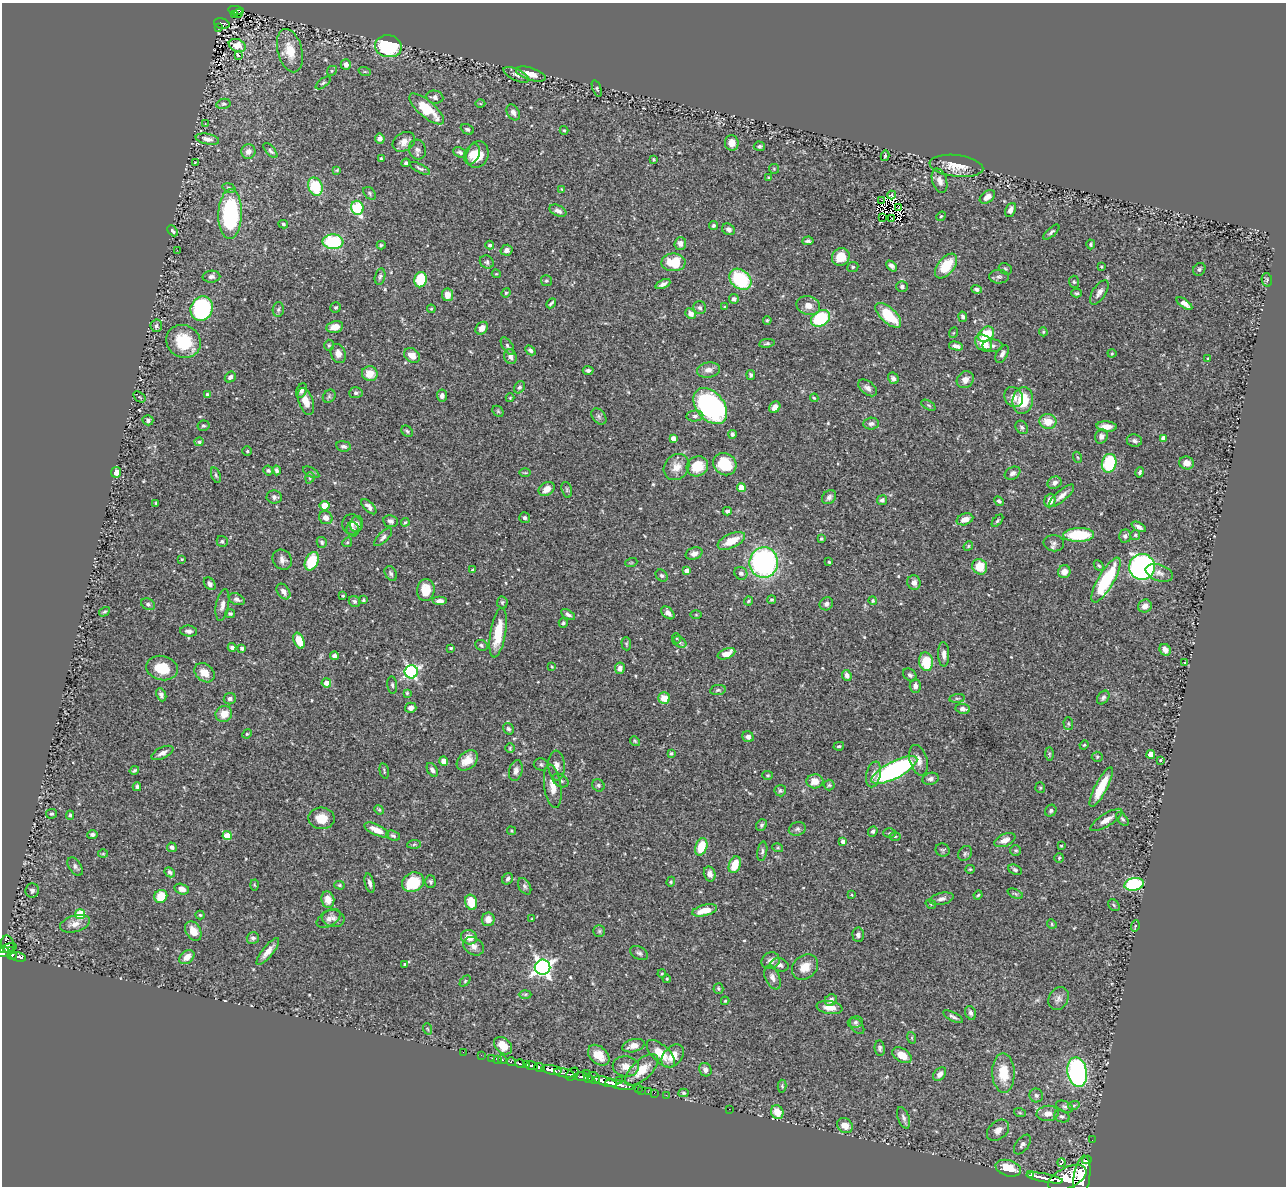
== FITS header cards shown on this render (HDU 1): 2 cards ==
NAXIS1  =                 1284
NAXIS2  =                 1184

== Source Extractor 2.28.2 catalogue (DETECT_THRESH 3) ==
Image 1284 x 1184 px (HDU 1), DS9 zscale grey, 1 PNG px = 1 image px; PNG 1288 x 1188 px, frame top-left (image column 1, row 1184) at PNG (2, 3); each listed source drawn as its Kron ellipse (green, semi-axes under 4 px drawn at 4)
Background 0.878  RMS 0.024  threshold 0.0712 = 3 sigma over >= 5 px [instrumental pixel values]
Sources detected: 549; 3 with non-positive FLUX_AUTO (blend fragments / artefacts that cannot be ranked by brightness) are neither listed nor drawn; of the other 546, the 500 brightest by FLUX_AUTO listed and drawn (46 fainter detections omitted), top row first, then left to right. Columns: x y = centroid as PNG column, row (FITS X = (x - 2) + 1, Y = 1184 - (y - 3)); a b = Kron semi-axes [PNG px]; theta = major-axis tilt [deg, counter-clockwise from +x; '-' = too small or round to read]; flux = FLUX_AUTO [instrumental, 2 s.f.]
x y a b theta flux
236 10 8 4 -6 100
238 13 5 2 - 25
234 15 3 2 - 22
222 23 8 5 -15 170
219 28 3 2 - 24
237 45 9 6 -23 16
388 46 13 11 -10 150
290 51 22 12 -75 36
238 56 4 3 - 13
346 64 5 5 - 6.4
332 71 5 4 - 2.1
365 72 6 4 -19 2.2
531 74 15 6 -18 16
516 75 14 5 -26 6.4
323 83 9 4 39 2.8
597 88 9 4 -70 2.7
435 97 8 6 -9 6
223 104 7 5 13 2.9
480 104 5 3 - 1.7
427 109 22 8 -40 53
513 112 8 6 -59 6.8
205 124 3 3 - 1.7
467 129 7 5 -26 3
564 130 4 4 - 1.9
380 138 5 5 - 9.3
207 139 12 5 -11 7.9
404 142 12 9 31 13
732 143 8 7 - 11
759 146 5 5 - 2.8
417 150 10 8 -77 6.2
248 151 7 7 - 7.4
270 151 9 4 -48 3.9
460 152 7 5 -21 3.9
472 154 11 7 67 15
477 154 14 11 72 33
885 156 5 3 - 1.9
381 159 3 3 - 1.8
653 159 3 2 - 1.6
195 162 3 2 - 1.7
406 163 4 4 - 2.8
956 166 27 11 -7 29
420 168 11 4 -27 3.6
774 169 5 5 - 1.9
337 170 3 3 - 1.7
768 177 4 3 - 1.8
940 181 12 7 -72 11
315 187 9 7 -67 62
229 188 7 4 -17 2.9
562 189 4 3 - 1.6
370 193 7 5 -45 2.8
892 195 4 3 - 2.8
987 197 8 5 36 10
881 200 3 2 - 2
357 208 7 6 - 110
899 208 3 2 - 1.9
1010 210 7 5 65 8.3
558 211 9 5 -25 6.9
230 214 25 12 88 210
941 216 5 4 - 1.7
883 217 2 2 - 3.4
891 218 2 2 - 2.1
283 224 5 3 - 2.1
713 226 5 4 - 2.7
728 229 7 5 -29 5.4
173 231 6 3 -46 3.5
1051 232 10 4 42 3.6
808 241 5 4 - 3.5
333 242 10 7 -4 110
680 243 6 6 - 7.1
1091 244 5 4 - 2.5
381 245 4 4 - 2.5
490 245 4 4 - 3.8
177 250 3 2 - 5.2
507 250 6 5 - 5.3
841 257 9 8 - 28
487 262 7 6 - 3.7
673 262 12 9 2 47
891 266 6 4 -46 4.8
946 266 14 8 51 46
853 267 6 5 - 2.5
1101 267 3 3 - 1.6
1005 269 7 5 -24 2.7
1199 269 7 5 54 3.4
496 274 4 4 - 1.7
380 276 8 5 75 3.4
211 277 9 6 3 5.5
999 277 10 7 0 5.3
740 279 12 9 -40 100
420 280 8 6 76 61
1267 280 7 5 -78 2.6
546 281 5 5 - 2.7
1074 282 6 5 - 2.7
663 284 8 4 24 5.6
902 286 6 5 - 3.8
977 289 5 4 - 4.2
1099 292 14 6 58 8.4
506 293 5 4 - 2.2
1077 293 5 4 - 2.6
447 295 6 5 - 18
734 299 5 5 - 6.2
551 303 5 2 - 3.2
1184 304 9 4 -36 8.4
808 306 12 9 -16 14
336 307 5 5 - 2.7
725 307 3 3 - 1.9
700 308 6 6 - 4.4
202 309 12 11 - 170
278 309 7 5 86 3.5
431 309 4 4 - 1.7
691 313 5 5 - 10
888 315 16 7 -44 55
963 317 5 4 - 3.9
821 318 10 7 32 91
767 320 4 3 - 1.9
156 326 6 6 - 4.4
335 327 8 5 11 16
482 328 7 5 49 8.1
1043 332 4 3 - 2.1
953 333 5 3 - 1.7
986 334 9 6 37 47
183 341 18 16 -34 60
767 343 8 4 9 2.7
983 343 9 7 -43 32
329 345 5 4 - 2.3
507 346 10 5 -59 3.8
956 346 7 4 -13 6.9
993 346 10 6 0 5.6
530 350 6 4 -43 3.8
338 353 10 7 -70 11
1112 353 4 4 - 1.7
1002 354 9 5 61 5.9
412 355 9 6 -36 15
510 357 7 6 - 6.6
1208 359 4 3 - 2.2
588 370 5 3 - 3.8
708 370 12 7 8 9.8
370 374 8 7 - 20
751 375 5 3 - 2.9
230 377 6 5 - 5
893 378 6 5 - 5.2
965 380 9 8 - 8.9
520 387 6 5 - 3.8
868 388 11 6 -38 7.5
302 391 8 5 66 5
356 393 6 5 - 4
208 395 4 3 - 4.7
329 396 7 5 47 3.1
442 396 6 5 - 5.6
139 397 7 4 -36 2.4
1014 397 10 9 - 12
510 398 4 4 - 1.7
814 398 4 3 - 1.6
1023 400 13 10 82 47
306 401 14 7 -69 17
928 405 8 4 -31 3.2
710 406 20 13 -50 320
775 407 6 5 - 11
498 411 6 5 - 2.1
599 416 9 6 -50 4.2
695 416 8 5 6 4.6
148 420 5 5 - 3.4
1048 422 8 7 - 26
871 424 8 6 3 5.7
203 426 6 5 - 2.6
1107 426 10 5 -5 12
1022 427 7 5 -54 3.8
407 431 6 5 - 2.8
732 434 4 3 - 3.5
1101 437 7 6 - 5.6
673 438 4 4 - 8.9
1163 438 4 4 - 9.2
1134 441 8 6 -9 4.8
199 442 4 4 - 4
343 446 7 5 -7 4.4
247 451 4 4 - 2.1
1077 457 5 3 - 1.7
1109 463 9 7 76 88
1187 463 7 6 - 13
725 464 12 10 -33 53
697 466 11 10 - 36
676 467 14 12 49 17
277 470 5 3 - 3.5
268 471 5 4 - 2.9
116 472 5 5 - 13
311 472 9 4 -28 2.9
1140 472 5 3 - 2.9
525 473 6 4 0 1.9
1013 473 8 6 28 4.7
216 475 8 4 -72 2.9
310 478 6 4 72 2.1
1054 483 7 6 - 6.3
741 487 4 4 - 26
547 489 8 6 33 14
567 490 8 5 -73 3
1062 496 16 5 41 11
274 497 8 6 -7 4.9
829 497 8 6 44 5.4
882 500 5 5 - 4.2
1050 500 7 5 70 15
999 501 5 4 - 3.6
156 503 3 3 - 1.8
325 506 5 5 - 29
369 507 9 5 -45 6.4
727 511 4 4 - 4.1
326 518 7 6 - 10
525 518 5 5 - 4.4
965 519 8 5 18 14
391 521 7 6 - 4.7
997 521 7 4 49 2.9
405 522 4 3 - 2.1
352 524 10 9 - 7.4
357 524 8 6 77 4.6
1139 527 8 4 -28 5.1
353 529 7 6 - 4.3
1079 535 15 7 1 78
1135 535 5 5 - 2.1
1125 536 6 6 - 4.6
383 537 11 5 44 5
821 539 3 3 - 2.6
222 541 6 5 - 2.9
731 541 15 7 25 29
322 542 5 5 - 3.6
347 542 5 4 - 2.1
1054 543 10 8 -8 6.4
968 546 5 4 - 1.9
694 553 8 6 17 8.6
182 559 3 3 - 2
282 560 10 9 - 8.6
312 561 10 6 66 59
764 562 15 14 - 330
829 562 3 3 - 2.4
631 563 6 3 19 1.6
1099 565 6 4 -48 2.3
980 567 8 7 - 39
1142 567 13 13 - 510
472 569 3 3 - 2.3
687 570 4 4 - 11
1064 572 6 6 - 11
391 573 8 5 -61 4.5
741 573 7 6 - 4.9
1159 573 14 8 -19 8.6
662 575 6 5 - 3.4
1106 580 25 8 60 120
914 583 7 6 - 9.3
210 584 7 5 -52 6.8
426 590 11 8 83 32
283 592 8 6 -55 7.9
343 596 4 4 - 1.8
237 599 8 5 -23 5.2
363 600 3 3 - 2.3
772 600 4 3 - 2.3
354 601 6 5 - 3.2
440 601 7 4 0 7.5
748 601 5 3 - 2.1
873 601 4 4 - 2.3
502 602 6 5 - 2.8
148 604 7 5 -28 3.9
826 604 7 6 - 5.6
222 605 16 6 79 9.6
1145 606 7 6 - 11
104 612 5 4 - 2.5
668 613 7 5 -43 7.3
230 614 5 4 - 2.8
568 614 8 4 -30 4.8
696 615 5 3 - 1.6
563 623 4 4 - 2.3
189 631 8 5 -5 5.7
498 633 25 7 80 46
676 638 5 3 - 1.6
299 641 8 5 -68 28
679 642 7 5 -28 4
626 644 7 5 -88 2.2
481 645 6 5 - 3.2
232 647 4 3 - 5.6
242 648 4 3 - 5.3
451 648 3 3 - 2
1165 650 6 5 - 9.8
727 654 9 5 21 18
944 654 12 5 -88 8.3
334 656 4 4 - 5
926 662 9 7 -82 47
1185 662 3 3 - 2.1
552 667 3 2 - 1.9
162 668 16 12 -14 40
620 668 6 5 - 6.5
411 672 6 6 - 320
204 673 11 8 -39 20
847 675 6 4 -65 5.4
910 675 7 5 -40 4.5
326 683 5 4 - 12
392 685 9 5 -84 3.2
915 686 7 5 -88 7.4
718 690 8 5 10 3.2
407 693 3 3 - 2.1
161 695 7 4 -65 5
664 698 5 5 - 23
957 698 8 4 7 2.7
1103 698 7 5 54 4
230 699 6 5 - 5.5
411 708 6 5 - 5.6
963 709 7 5 -8 7.2
224 714 8 8 - 21
1068 724 6 4 -87 2.3
508 729 6 5 - 3.6
247 734 5 4 - 1.8
748 737 6 5 - 6.7
635 741 5 4 - 2.1
1084 745 4 3 - 1.6
839 746 5 4 - 2.2
510 748 5 4 - 2
162 753 12 5 25 7.8
671 753 3 3 - 2.1
1049 754 7 4 -89 2.7
1151 754 4 4 - 21
1097 757 5 5 - 2.2
467 760 12 8 42 20
918 760 16 8 -74 13
1160 760 3 2 - 1.7
444 761 4 4 - 12
541 764 7 6 - 3.7
556 766 15 8 -87 10
134 770 5 3 - 2.5
432 770 7 5 -59 4.5
894 770 25 8 27 320
384 771 8 3 -77 2
516 771 10 6 75 7.8
873 774 13 7 77 8
768 775 5 4 - 2
930 779 8 6 17 5.1
561 781 8 6 -30 4.7
815 781 8 7 - 15
598 785 6 5 - 3.4
829 785 5 5 - 2.4
553 786 22 8 -82 17
137 787 4 3 - 2.9
1101 787 22 6 62 44
1040 788 5 5 - 2.1
780 791 6 5 - 3.2
379 810 5 4 - 2
1051 811 6 5 - 3.1
52 814 5 4 - 2.4
70 815 4 4 - 2.7
322 818 13 10 -3 24
1122 819 8 4 -51 3.2
1106 820 18 6 32 13
761 825 6 5 - 2.9
797 829 8 6 17 4.4
376 830 13 5 -25 18
511 831 4 3 - 1.6
873 831 5 4 - 3.6
889 833 6 5 - 2.3
92 834 5 4 - 4.3
227 836 4 4 - 40
393 836 7 4 -23 3.5
895 836 6 4 0 2.3
1005 840 11 6 23 11
843 841 4 3 - 5.1
414 844 6 4 3 2.7
1061 846 3 3 - 1.6
172 847 5 4 - 4.5
701 847 9 5 71 40
778 848 5 3 - 1.7
943 850 7 6 - 3
762 851 10 5 79 3.7
1016 851 5 5 - 2.4
965 853 8 6 56 3.6
103 854 5 3 - 1.6
1059 858 5 5 - 2.1
735 865 8 5 70 30
75 866 10 6 -56 4.9
970 869 5 4 - 1.8
1015 870 7 4 -26 3.1
170 872 5 4 - 4.9
710 874 7 6 - 8.8
508 879 6 5 - 4
413 882 11 9 29 61
430 882 6 5 - 3.3
671 882 5 4 - 2
370 883 10 4 -76 5.7
1134 884 10 6 11 150
254 885 5 3 - 1.6
339 885 5 4 - 2.5
525 886 9 5 -59 4.4
182 889 7 5 -16 8.5
32 891 7 7 - 4
1015 894 8 4 -23 2.3
852 895 4 3 - 1.8
978 895 4 3 - 2
161 896 7 6 - 32
942 899 12 6 12 6.9
328 900 8 6 -80 18
471 902 8 5 -74 35
931 904 6 4 -33 1.7
1114 905 6 5 - 2.7
705 910 13 5 14 26
80 914 5 5 - 81
200 915 4 4 - 1.8
329 918 13 7 32 8
333 918 11 8 -10 8.6
488 919 7 6 - 12
532 919 4 4 - 1.7
75 924 15 8 15 12
1052 924 5 4 - 2.1
1135 926 6 3 73 1.8
193 931 10 7 -60 18
599 931 6 6 - 3
858 935 7 5 -86 5.2
469 937 8 7 - 20
253 938 6 5 - 4.5
8 944 9 6 -76 520
473 946 11 8 -34 8.7
8 948 9 3 15 420
11 951 4 3 - 110
3 952 6 4 17 580
268 952 16 5 51 14
639 953 10 6 -28 4.3
12 955 4 3 - 230
18 957 8 4 -16 310
187 957 8 6 37 13
771 961 9 8 - 8.1
405 964 3 3 - 2.1
780 965 9 6 -14 6.9
542 967 8 7 - 690
805 967 14 11 42 20
662 974 4 3 - 1.9
772 978 12 7 -66 8.4
667 979 4 3 - 1.8
465 981 6 4 46 2.5
718 989 5 5 - 2.4
525 994 6 4 1 2.4
1058 999 12 9 58 8.8
831 1000 6 5 - 7.3
725 1001 4 4 - 1.7
830 1007 13 6 -9 15
971 1013 7 5 -71 4.3
953 1017 11 3 -27 4.2
855 1022 8 5 14 3.9
857 1026 9 5 -52 3.6
428 1029 6 3 -70 2
912 1038 6 4 -72 1.7
503 1046 10 7 -42 22
633 1046 11 6 14 13
880 1048 8 5 -82 3.6
463 1052 2 2 - 10
661 1054 18 8 -43 28
481 1055 2 2 - 11
599 1055 12 8 -43 25
902 1055 10 6 -31 17
673 1056 13 9 48 20
492 1058 2 2 - 12
498 1059 2 2 - 11
503 1060 4 3 - 70
511 1062 5 3 - 190
520 1064 5 3 - 300
527 1065 3 2 - 210
532 1066 6 4 -10 760
626 1066 13 10 -5 15
540 1068 5 3 - 460
552 1070 10 4 -10 2100
642 1070 21 9 43 31
705 1070 7 6 - 7.4
1077 1072 15 9 -80 300
564 1073 10 4 -11 650
586 1073 3 2 - 110
1003 1073 20 11 -88 39
572 1074 7 5 47 590
940 1074 8 5 49 7.8
582 1077 7 3 -1 760
588 1078 4 3 - 170
594 1078 7 5 -43 330
619 1080 2 2 - 38
606 1082 12 4 -16 1500
619 1085 14 3 -12 1400
782 1086 6 4 -87 2.3
638 1089 3 3 - 35
642 1090 2 2 - 20
648 1092 2 2 - 10
654 1093 2 2 - 13
684 1093 5 4 - 2.4
666 1095 2 2 - 13
1036 1095 7 6 - 4.5
1074 1105 6 3 19 2
1065 1107 9 5 -23 3.7
729 1109 2 2 - 6.5
777 1112 7 6 - 22
1020 1113 6 3 -19 1.9
1048 1113 11 7 5 14
1062 1116 8 5 -19 4.3
903 1118 11 6 -69 5.6
845 1125 8 7 - 15
998 1130 12 9 41 12
1092 1140 2 2 - 8.2
1022 1144 11 6 53 7
1087 1160 5 3 - 43
1061 1162 4 3 - 160
1008 1168 13 8 -17 43
1030 1175 4 2 - 120
1082 1176 21 8 81 3900
1045 1178 18 3 -11 1800
1067 1178 20 10 25 5300
At the frame edge (FLAGS 8, measured only in part): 1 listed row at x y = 3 952
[46 fainter detections neither listed nor drawn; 3 non-positive-flux detections neither listed nor drawn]